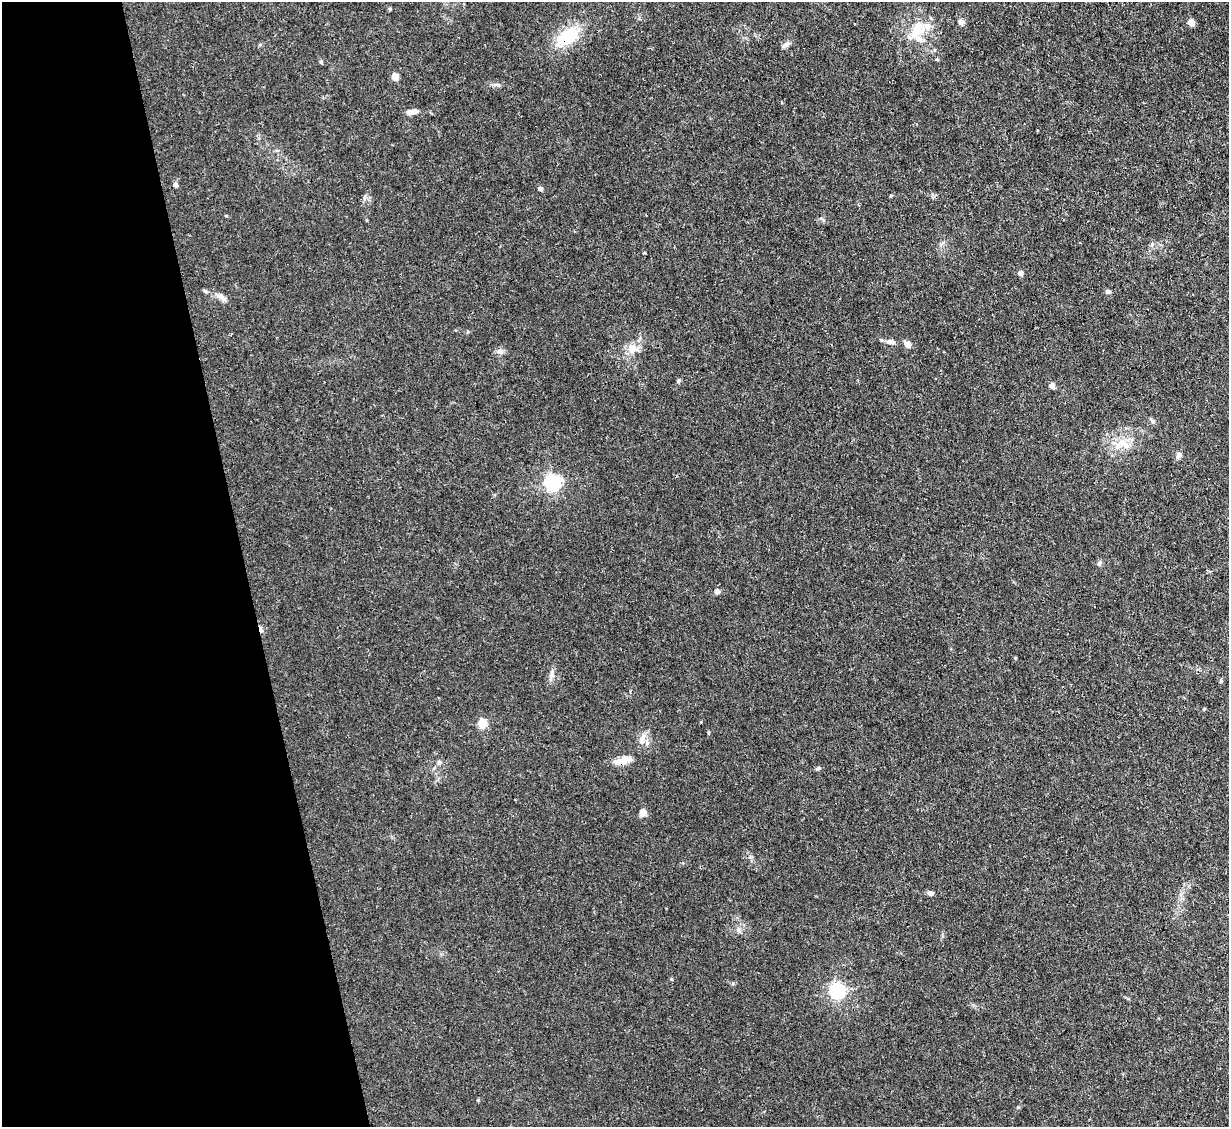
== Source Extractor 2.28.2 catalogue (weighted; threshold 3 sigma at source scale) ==
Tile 5 of 4 x 4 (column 1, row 2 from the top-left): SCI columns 1-1227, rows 2501-3625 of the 4909 x 4883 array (HDU 1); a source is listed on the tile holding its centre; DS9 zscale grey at full resolution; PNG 1231 x 1129 px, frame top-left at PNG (2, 2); no overlay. Shown black and unused: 20% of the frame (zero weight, under 3 of 4 exposures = <1% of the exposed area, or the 3 px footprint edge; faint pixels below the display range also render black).
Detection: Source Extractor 2.28.2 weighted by HDU 2 'WHT'; one run over the whole footprint, this tile lists its part. Background 0.0355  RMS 0.003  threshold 0.0133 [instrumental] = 3 sigma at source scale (4.5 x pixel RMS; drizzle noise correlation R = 1.50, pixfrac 1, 0.05/0.05 arcsec/px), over >= 5 px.
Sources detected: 43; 1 cosmic-ray / hot-pixel residue — not listed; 2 inside a brighter listed object's ellipse — not listed separately; the other 40 listed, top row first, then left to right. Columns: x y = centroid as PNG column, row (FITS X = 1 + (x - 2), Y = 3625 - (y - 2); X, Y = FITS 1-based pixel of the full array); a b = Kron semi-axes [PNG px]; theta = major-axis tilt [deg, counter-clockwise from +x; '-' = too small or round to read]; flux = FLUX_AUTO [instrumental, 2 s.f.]
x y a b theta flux
390 9 5 3 - 0.3
961 22 8 6 -13 1
1191 22 6 6 - 2.3
917 31 32 19 72 9
567 36 26 16 34 13
786 44 8 7 - 1.1
937 59 5 3 - 0.32
321 62 5 4 - 0.48
395 77 4 4 - 5.7
410 112 11 7 13 1.4
175 185 4 4 - 1.6
540 189 4 4 - 1.4
226 216 5 3 - 0.24
1020 273 4 4 - 1.9
205 291 7 4 -44 0.44
1108 292 7 5 14 0.7
221 297 15 7 -37 1.6
890 342 12 7 -7 1.4
908 344 10 6 -40 1.5
632 349 8 8 - 3.9
500 351 8 7 - 1.3
678 380 6 4 60 0.46
1052 386 6 5 - 1.5
1152 421 10 3 -50 0.55
1122 442 13 9 23 3.4
1179 455 8 6 60 1.2
553 483 6 6 - 95
1099 563 7 5 59 0.58
717 591 7 6 - 0.84
551 674 13 5 75 1.2
482 724 5 5 - 16
642 739 16 6 79 1.7
623 760 25 9 16 3
439 762 7 6 - 0.9
818 768 7 5 28 0.58
642 812 11 7 81 1.3
931 893 6 5 - 1.1
738 930 7 4 -89 0.63
837 991 6 6 - 87
478 1100 4 4 - 0.27
Overlapping masked pixels (flux is a lower limit): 2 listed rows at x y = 567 36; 623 760